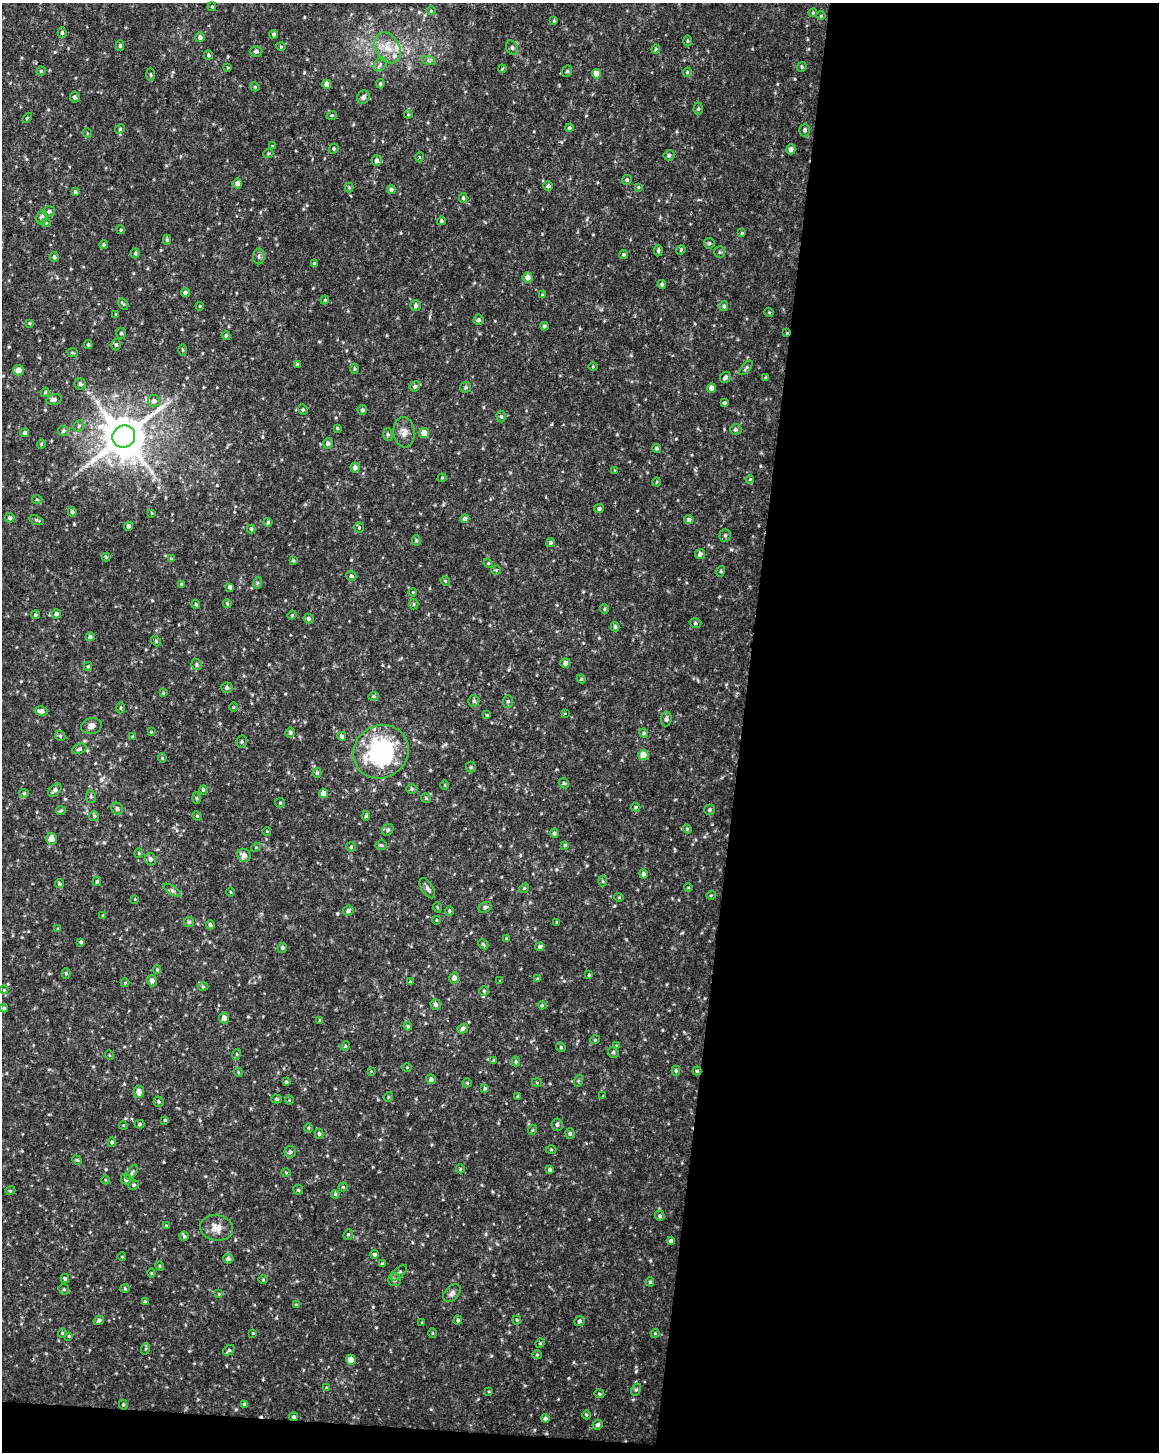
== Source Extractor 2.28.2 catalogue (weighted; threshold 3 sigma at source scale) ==
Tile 12 of 4 x 3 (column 4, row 3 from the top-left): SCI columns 3473-4629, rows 235-1684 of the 4637 x 4872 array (HDU 1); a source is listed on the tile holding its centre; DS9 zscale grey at full resolution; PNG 1161 x 1454 px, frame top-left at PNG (2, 3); each listed source drawn as its Kron ellipse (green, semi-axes under 4 px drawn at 4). Shown black and unused: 37% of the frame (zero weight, under 2 of 3 exposures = <1% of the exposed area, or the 3 px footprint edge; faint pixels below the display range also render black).
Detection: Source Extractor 2.28.2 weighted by HDU 2 'WHT'; one run over the whole footprint, this tile lists its part. Background 0.0238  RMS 0.0062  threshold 0.0279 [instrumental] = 3 sigma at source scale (4.5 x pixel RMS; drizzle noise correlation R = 1.50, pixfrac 1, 0.0396/0.0396 arcsec/px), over >= 5 px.
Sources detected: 375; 1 cosmic-ray / hot-pixel residue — neither listed nor drawn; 4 inside a brighter listed object's ellipse — not listed separately; the other 370 listed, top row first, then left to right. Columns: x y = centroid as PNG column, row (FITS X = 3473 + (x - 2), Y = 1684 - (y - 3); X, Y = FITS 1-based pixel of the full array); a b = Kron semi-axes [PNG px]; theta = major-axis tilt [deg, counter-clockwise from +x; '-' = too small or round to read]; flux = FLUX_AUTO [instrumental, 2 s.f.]
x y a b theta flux
212 7 4 4 - 0.63
431 11 4 4 - 0.65
813 13 4 4 - 0.68
821 16 4 4 - 0.62
554 21 4 4 - 0.64
62 33 5 4 - 1.1
274 34 4 4 - 1.1
200 37 5 5 - 2.2
687 41 5 3 - 0.72
120 45 5 4 - 1.1
281 46 5 3 - 0.66
387 48 16 12 -61 9.1
512 48 7 5 -73 1.5
656 49 4 4 - 0.77
256 51 6 5 - 1.3
208 55 5 4 - 1
429 61 7 4 -19 1.3
380 64 7 5 54 1.8
802 67 5 4 - 0.83
228 68 3 3 - 0.84
502 69 4 3 - 0.51
41 71 4 4 - 0.75
567 71 6 5 - 1.1
687 72 4 4 - 0.68
596 74 4 4 - 6.1
151 75 6 3 -88 0.75
327 84 4 4 - 4.6
380 84 4 3 - 0.92
255 87 5 3 - 0.57
75 97 5 5 - 1.3
363 97 7 6 - 2.2
698 109 6 4 88 0.98
408 114 4 4 - 0.62
332 115 5 3 - 0.69
27 118 6 3 46 0.66
569 128 4 4 - 1
120 129 5 4 - 0.78
805 130 6 5 - 1.6
87 133 5 3 - 0.52
272 146 4 4 - 0.54
334 149 5 4 - 0.84
791 149 5 4 - 2.4
268 154 5 3 - 0.65
669 155 5 5 - 1.4
419 157 5 3 - 0.56
377 161 5 5 - 2.1
627 180 5 4 - 0.9
237 183 5 4 - 2.2
548 186 5 4 - 1.6
349 187 5 4 - 0.72
638 187 4 3 - 0.72
391 189 4 4 - 1.6
75 191 3 3 - 0.95
463 198 5 4 - 0.99
49 211 6 5 - 1.7
42 217 7 5 77 2.6
441 221 4 4 - 1.2
46 223 5 4 - 0.76
121 230 4 3 - 0.58
742 233 4 3 - 0.54
167 240 5 4 - 0.92
709 243 5 5 - 1
104 245 4 4 - 0.81
681 250 5 4 - 0.79
658 251 6 4 85 1.1
720 252 5 5 - 0.91
135 253 5 4 - 0.97
624 255 4 4 - 0.96
259 256 8 6 -88 1.6
54 257 5 4 - 1.3
314 264 3 3 - 1.1
528 277 5 5 - 3.4
662 284 4 4 - 1.1
185 292 5 4 - 1.5
542 295 3 3 - 0.54
325 300 4 4 - 0.7
123 304 6 4 -58 0.79
200 306 4 4 - 0.56
416 306 5 5 - 1.5
724 306 5 4 - 1.2
769 312 5 3 - 0.55
116 315 4 3 - 0.9
478 320 5 5 - 1.3
29 323 3 3 - 0.56
544 326 4 3 - 1.1
121 333 5 5 - 1.1
787 333 4 4 - 0.51
226 336 4 4 - 1.1
88 345 4 4 - 0.87
116 345 6 4 74 0.94
183 350 5 3 - 0.61
73 353 5 3 - 0.6
297 364 4 3 - 0.79
593 367 5 3 - 0.52
746 368 8 3 49 0.97
355 369 5 3 - 0.7
18 370 5 5 - 5
725 377 6 5 - 1.9
766 377 4 3 - 0.6
80 384 6 5 - 1.5
415 386 5 5 - 1.5
465 387 6 5 - 1.1
711 388 4 4 - 3.9
45 392 4 4 - 0.69
54 399 8 5 13 2.1
154 401 6 6 - 1.9
724 403 3 3 - 1
303 409 5 4 - 0.88
362 410 5 4 - 1.2
501 417 6 4 -87 1
79 426 6 5 - 1.1
337 428 4 4 - 0.71
736 429 6 5 - 1.3
63 431 5 5 - 1.1
404 432 15 10 -84 4.4
25 433 4 4 - 1.4
424 433 5 5 - 7.1
388 434 6 5 - 0.96
124 437 11 11 - 2300
328 443 5 5 - 1.9
41 444 5 4 - 0.69
656 448 4 4 - 0.99
355 467 5 4 - 3.1
615 471 4 4 - 0.58
442 478 4 4 - 0.63
750 479 4 3 - 0.57
657 482 4 3 - 0.6
37 499 5 3 - 0.68
599 508 5 4 - 1.4
72 512 5 4 - 1.2
152 513 4 3 - 0.45
10 518 5 4 - 1.5
465 519 4 4 - 2.3
36 520 7 4 -19 1.1
689 520 5 4 - 1.5
268 522 4 4 - 0.74
128 526 4 4 - 1.5
359 527 5 5 - 0.97
251 529 4 4 - 0.9
725 535 6 5 - 1.2
416 540 5 4 - 0.92
551 543 4 4 - 0.89
700 554 5 5 - 1.9
106 557 4 4 - 0.64
171 559 4 4 - 0.59
293 560 4 4 - 0.66
488 563 5 3 - 0.58
496 570 4 4 - 0.63
721 571 5 3 - 0.74
351 576 5 5 - 1.4
445 581 5 4 - 0.81
257 583 6 4 71 0.74
182 584 4 4 - 1
230 587 4 4 - 1.8
413 592 4 3 - 0.49
196 604 4 3 - 0.78
227 604 4 4 - 0.59
414 604 5 4 - 0.86
604 609 4 4 - 0.75
56 614 4 4 - 1.4
35 615 4 4 - 0.84
292 615 4 4 - 0.71
308 619 5 4 - 1.4
695 623 6 5 - 1.1
615 627 5 4 - 1.2
90 637 4 4 - 1.4
156 641 6 3 -47 0.68
565 663 5 5 - 2.5
197 665 5 5 - 1.1
88 666 4 4 - 0.84
581 679 4 4 - 0.7
227 688 5 5 - 1.6
163 693 4 4 - 0.65
373 696 5 4 - 0.93
474 701 5 5 - 1.3
508 701 6 5 - 1.2
233 707 5 3 - 0.51
120 708 5 3 - 0.7
41 711 6 5 - 2.5
565 713 3 3 - 0.93
487 715 4 3 - 0.59
666 719 7 5 84 1.7
91 726 10 8 11 2.6
151 732 3 3 - 0.46
290 732 5 5 - 1.5
644 733 4 4 - 0.84
60 736 5 4 - 0.89
342 736 4 4 - 1.7
133 737 4 4 - 1.1
242 741 6 5 - 1
79 749 7 5 22 1.2
381 752 28 26 35 80
643 755 5 5 - 7.4
162 758 5 4 - 0.65
471 767 5 5 - 0.8
317 773 5 4 - 1
564 783 5 4 - 0.81
445 785 5 3 - 0.51
412 789 6 5 - 0.94
55 790 8 5 44 2.1
203 790 4 4 - 1.1
24 793 5 4 - 0.76
323 793 4 4 - 4.8
91 797 6 5 - 1.1
197 798 6 4 -88 0.78
426 798 5 4 - 0.79
280 803 5 4 - 0.71
636 807 4 4 - 0.73
117 809 6 5 - 1.5
61 810 5 4 - 0.83
710 810 5 5 - 1.3
94 816 5 5 - 0.97
197 816 5 4 - 0.73
366 816 4 4 - 0.92
687 829 4 4 - 0.66
388 830 6 5 - 1.1
267 831 4 3 - 0.44
554 833 4 4 - 1.2
51 839 6 5 - 3.8
381 845 6 5 - 0.9
565 845 4 4 - 0.82
256 847 5 4 - 0.59
351 847 5 4 - 0.85
139 853 4 4 - 0.65
244 855 7 6 - 3.3
150 859 6 5 - 1.7
643 874 4 4 - 1.7
97 881 5 3 - 0.95
603 881 5 3 - 0.72
59 884 4 4 - 0.95
427 888 11 5 -58 1.8
524 888 5 4 - 0.78
688 888 4 3 - 0.51
172 890 10 3 -33 1.4
230 892 5 3 - 0.54
711 895 5 3 - 0.5
619 897 4 4 - 0.62
135 899 3 3 - 0.48
437 907 5 3 - 0.55
485 907 7 5 29 1.3
348 910 5 5 - 1.8
449 911 4 4 - 0.72
103 915 4 3 - 0.51
437 920 4 3 - 0.45
189 922 5 5 - 0.99
557 922 3 3 - 0.76
210 925 4 3 - 1.4
58 929 4 3 - 0.57
506 939 3 3 - 0.68
81 942 3 3 - 0.8
483 944 6 4 -44 0.79
540 947 5 4 - 1.4
282 948 5 4 - 1.1
157 969 4 4 - 0.78
66 974 5 4 - 0.77
589 975 4 3 - 0.62
454 978 5 5 - 3
537 979 4 4 - 0.68
152 981 5 5 - 2.5
500 981 4 2 - 0.42
410 982 4 3 - 0.75
125 983 4 4 - 0.54
203 987 5 3 - 0.61
4 990 4 3 - 0.45
484 991 5 4 - 0.82
436 1004 5 5 - 1.8
542 1005 4 4 - 0.9
4 1008 4 3 - 0.85
224 1018 5 5 - 3.4
320 1020 4 3 - 0.97
408 1026 4 4 - 0.71
463 1029 6 4 37 1.7
595 1040 5 3 - 0.55
345 1046 5 4 - 0.71
616 1046 4 3 - 0.57
561 1047 5 4 - 0.74
613 1052 6 5 - 1.2
237 1054 5 3 - 0.75
109 1055 5 3 - 0.52
494 1060 4 4 - 0.61
516 1061 5 4 - 0.95
407 1067 5 3 - 0.55
371 1071 4 4 - 0.53
676 1071 5 4 - 1
697 1071 4 4 - 0.8
238 1072 4 3 - 0.6
431 1079 5 4 - 1.8
578 1081 6 4 72 0.77
286 1082 3 3 - 0.94
467 1083 5 4 - 0.66
537 1083 5 3 - 0.56
485 1088 4 3 - 0.8
139 1092 6 5 - 4.3
603 1095 3 3 - 2.8
518 1096 4 3 - 0.65
388 1097 5 3 - 0.53
277 1099 5 4 - 0.86
289 1100 4 3 - 0.48
159 1102 5 5 - 1.1
165 1120 3 3 - 0.71
139 1124 5 4 - 0.97
123 1125 4 3 - 0.54
557 1125 6 5 - 1.3
308 1128 5 3 - 0.55
532 1130 5 3 - 0.57
319 1134 5 4 - 0.93
570 1134 5 4 - 1
112 1142 5 4 - 1
551 1149 5 3 - 0.6
290 1152 6 5 - 1.2
77 1160 5 3 - 0.65
460 1169 4 4 - 0.75
550 1170 4 3 - 1.5
132 1172 8 3 58 0.97
286 1172 5 3 - 0.54
126 1179 5 5 - 2.3
105 1180 4 3 - 0.59
134 1185 5 4 - 0.85
343 1187 4 4 - 0.63
298 1190 5 4 - 0.79
10 1191 5 3 - 0.64
335 1194 4 4 - 0.85
660 1216 5 5 - 1.3
166 1225 4 3 - 0.43
217 1228 16 12 -8 6.4
348 1234 5 4 - 0.88
184 1236 4 4 - 0.92
671 1241 4 4 - 1.6
375 1254 4 4 - 1
122 1257 4 3 - 0.43
228 1259 5 5 - 1.6
382 1264 3 3 - 0.86
160 1266 5 3 - 0.59
151 1273 5 3 - 0.57
399 1273 10 5 43 1.5
65 1279 5 4 - 1
263 1280 5 3 - 0.55
395 1280 6 6 - 2
650 1282 4 4 - 0.94
125 1288 4 4 - 0.66
64 1289 5 5 - 0.97
452 1293 10 6 47 2.1
219 1294 4 4 - 0.68
145 1302 4 3 - 1
296 1305 3 3 - 0.55
99 1320 5 4 - 1.4
458 1320 4 4 - 1.1
517 1320 4 4 - 0.76
579 1321 5 5 - 1.2
422 1322 3 2 - 0.48
62 1333 5 4 - 0.74
253 1333 3 3 - 0.48
432 1333 5 3 - 0.56
655 1333 4 4 - 0.56
69 1336 3 2 - 0.62
540 1343 5 4 - 0.65
145 1349 6 3 70 0.66
229 1350 6 4 37 1.1
537 1355 5 4 - 0.75
351 1360 5 5 - 4.5
326 1388 4 3 - 0.5
636 1390 6 4 61 1.1
489 1391 4 3 - 0.52
599 1394 5 4 - 0.77
244 1404 4 4 - 1.2
123 1405 5 4 - 0.77
586 1415 4 3 - 0.6
294 1417 4 4 - 1.1
545 1419 4 4 - 1.4
598 1425 5 4 - 1.4
Overlapping masked pixels (flux is a lower limit): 2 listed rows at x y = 787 333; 697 1071
Unlisted compact peaks at least as high as the median listed source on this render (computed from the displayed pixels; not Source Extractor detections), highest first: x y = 636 1371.